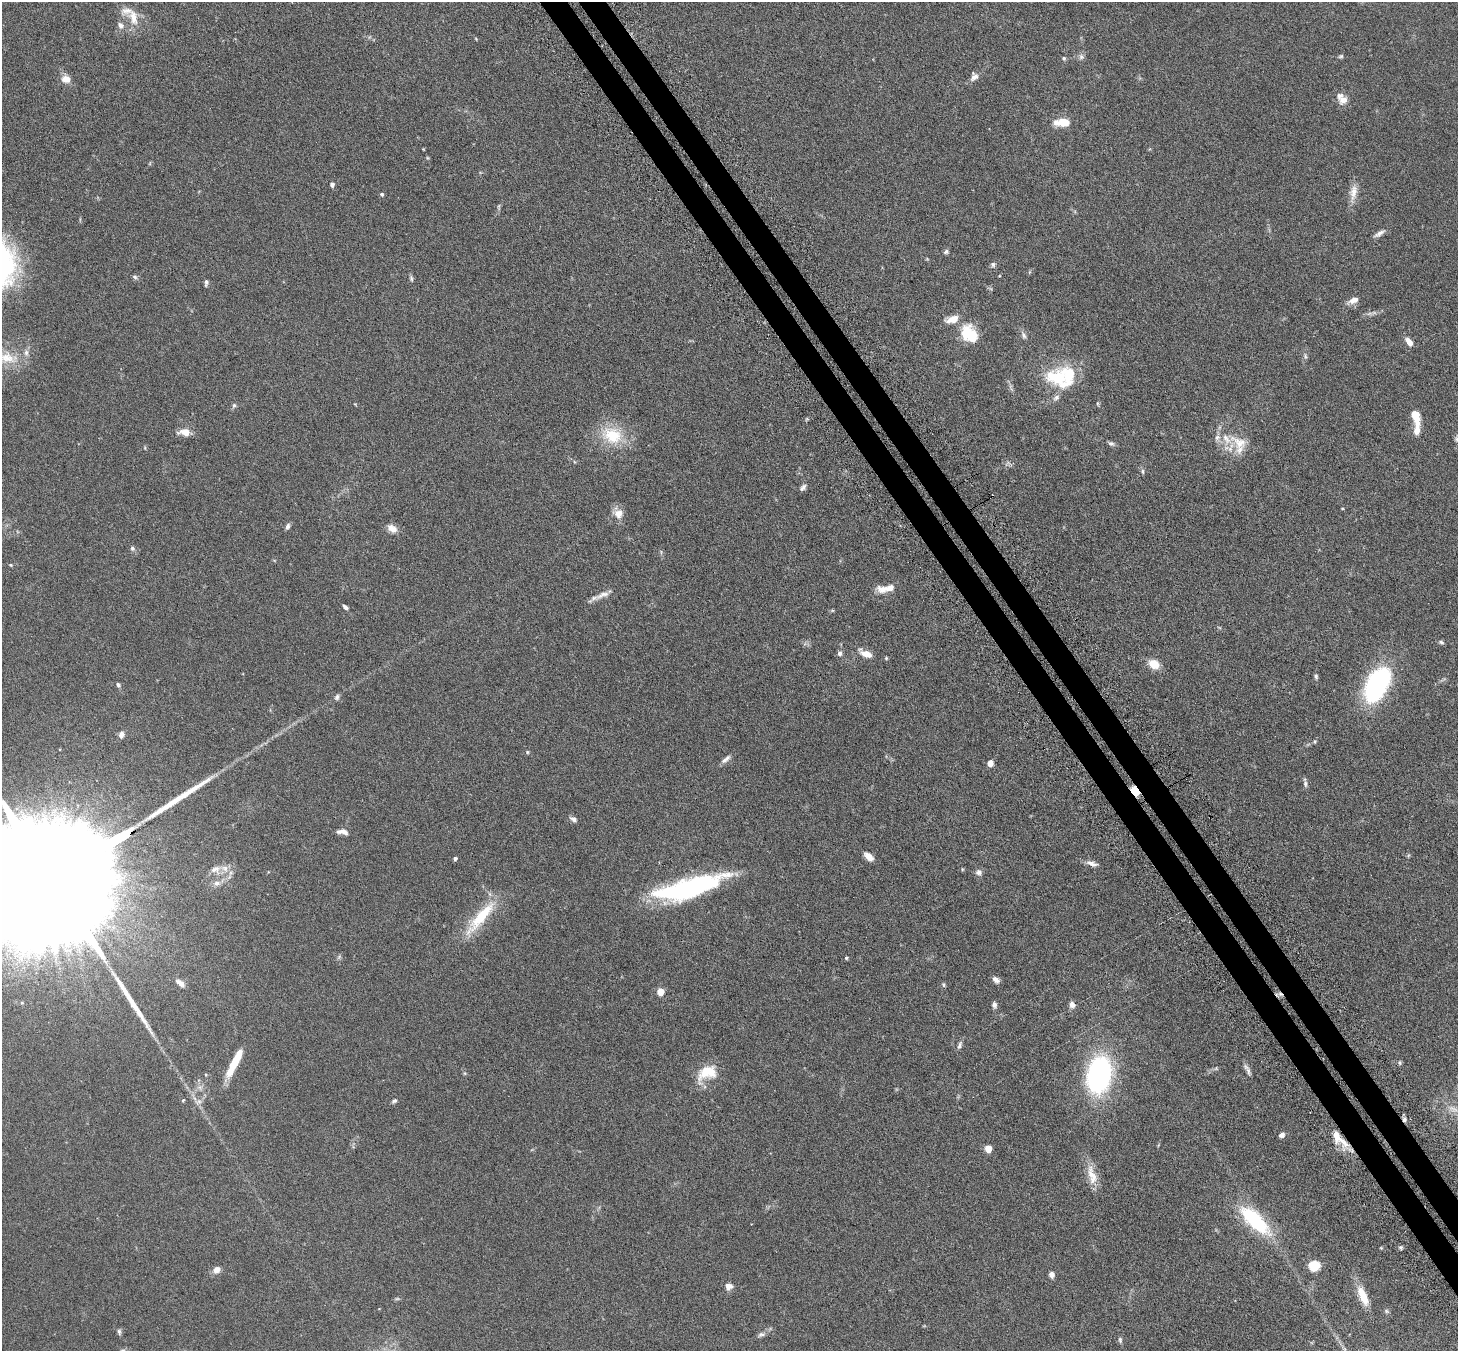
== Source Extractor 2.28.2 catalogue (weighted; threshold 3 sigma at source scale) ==
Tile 6 of 4 x 4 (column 2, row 2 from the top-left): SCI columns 1508-2963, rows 2889-4237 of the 5927 x 5916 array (HDU 1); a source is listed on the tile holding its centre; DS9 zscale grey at full resolution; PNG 1460 x 1353 px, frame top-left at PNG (2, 2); no overlay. Shown black and unused: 4% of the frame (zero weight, under 3 of 6 exposures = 4% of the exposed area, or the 3 px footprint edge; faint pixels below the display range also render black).
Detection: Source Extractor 2.28.2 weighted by HDU 2 'WHT'; one run over the whole footprint, this tile lists its part. Background 0.12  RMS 0.0045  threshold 0.0185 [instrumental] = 3 sigma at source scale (4.09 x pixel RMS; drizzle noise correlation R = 1.36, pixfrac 0.8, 0.05/0.05 arcsec/px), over >= 5 px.
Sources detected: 141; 4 too faint to see at this stretch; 2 inside a brighter object's white glare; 2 cosmic-ray / hot-pixel residue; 2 long thin detections or spike segments (spike, bleed or trail) — not listed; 15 inside a brighter listed object's ellipse — not listed separately; the other 116 listed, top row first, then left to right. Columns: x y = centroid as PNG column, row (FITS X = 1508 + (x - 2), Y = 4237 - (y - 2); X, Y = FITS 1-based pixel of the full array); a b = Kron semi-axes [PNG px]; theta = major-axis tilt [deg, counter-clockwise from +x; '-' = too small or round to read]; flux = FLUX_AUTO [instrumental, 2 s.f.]
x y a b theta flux
133 18 23 13 -72 6.4
120 25 10 7 -46 1.9
476 39 5 3 - 0.33
1341 56 7 5 15 0.66
1081 57 8 8 - 1.3
1064 58 6 5 - 0.7
974 77 11 9 60 2.1
66 79 11 9 -24 3.4
1343 100 13 11 24 3.2
1063 122 16 8 1 8
332 184 5 4 - 1.4
1353 193 26 9 81 4.5
382 194 5 4 - 0.69
1379 233 16 5 31 1.9
946 252 6 5 - 0.8
993 265 6 6 - 0.92
135 277 7 5 -18 0.82
411 278 9 5 -77 0.8
206 283 8 4 84 0.92
1353 300 16 8 25 2.8
952 319 16 8 15 4.5
968 334 22 16 -60 13
1023 335 12 5 -64 1.3
1409 342 11 6 -55 2.9
1305 356 9 5 -80 0.96
6 358 36 16 -10 12
1060 377 29 25 79 17
1097 403 7 3 -71 0.47
355 404 4 4 - 0.3
234 405 7 6 - 0.82
1416 417 22 10 -74 5.5
185 432 11 7 -2 5.3
612 435 31 24 -19 16
1239 443 31 16 -31 9.6
1111 444 9 6 -6 1
145 448 5 3 - 0.4
1007 463 10 4 40 0.93
1142 471 7 5 -75 0.79
803 487 10 6 43 1.3
1342 508 4 3 - 0.31
618 514 14 13 - 3.9
287 526 8 5 70 1.1
392 528 14 9 -34 3
132 548 7 6 - 0.92
11 565 5 4 - 0.41
883 589 18 10 -12 3.8
603 595 29 6 25 3.1
345 607 8 4 -42 1
832 610 6 4 0 0.45
1219 627 6 3 -19 0.42
1441 642 7 5 -28 0.84
840 653 7 6 - 1.2
865 653 16 7 -27 4.3
886 658 5 4 - 0.44
1154 664 11 9 -35 6
1316 676 7 5 -85 0.81
1377 684 42 22 61 52
118 685 7 5 -59 0.87
337 697 8 6 65 1.1
121 734 7 6 - 1.6
1315 741 6 4 -84 0.49
527 752 5 4 - 0.46
726 759 15 6 41 1.8
990 763 7 6 - 2
1305 784 10 5 -83 1.2
1135 791 12 7 -50 4.9
573 819 9 5 -30 1.4
343 832 14 6 -11 2.3
869 857 10 6 -43 4.1
455 858 4 4 - 0.93
1092 864 15 6 -16 2.2
216 869 15 12 10 4
962 869 5 3 - 0.38
979 872 9 9 - 1.5
217 883 10 9 - 2.2
36 889 149 23 30 62000
687 889 70 18 17 71
481 917 57 13 50 17
339 957 7 4 46 0.7
846 958 4 4 - 0.55
996 980 9 6 -42 1.8
180 983 14 7 -40 2.4
943 985 6 5 - 0.63
660 992 5 5 - 8.1
22 1003 5 3 - 0.4
1072 1004 8 7 - 2
994 1005 7 5 -82 1.4
959 1045 12 5 71 1.2
234 1063 34 7 63 11
1400 1063 6 5 - 0.64
1216 1068 7 5 18 0.73
706 1071 30 14 56 8.8
1248 1071 14 6 -75 1.7
465 1073 6 4 -89 0.52
206 1075 5 3 - 0.36
1099 1075 28 18 77 90
200 1087 8 8 - 1.7
183 1100 4 3 - 0.47
394 1101 7 5 35 0.86
198 1102 11 7 9 1.8
1282 1135 7 5 42 1.4
1339 1138 31 11 -48 8
988 1149 5 5 - 9
1092 1175 30 11 -75 6.4
1255 1220 46 17 -44 29
1401 1247 6 5 - 0.73
1381 1248 5 3 - 0.33
1314 1266 10 9 - 9.1
216 1270 8 7 - 2.7
1051 1275 6 5 - 2
729 1287 8 7 - 2.5
1363 1296 27 10 -66 7.3
1387 1311 8 5 -28 0.7
119 1332 9 5 -79 0.82
761 1334 11 6 20 1.4
1120 1340 8 5 -82 0.84
Overlapping masked pixels (flux is a lower limit): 3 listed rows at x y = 1135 791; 36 889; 1339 1138
Isophote crosses this tile's border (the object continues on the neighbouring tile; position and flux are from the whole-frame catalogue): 2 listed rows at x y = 6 358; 36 889